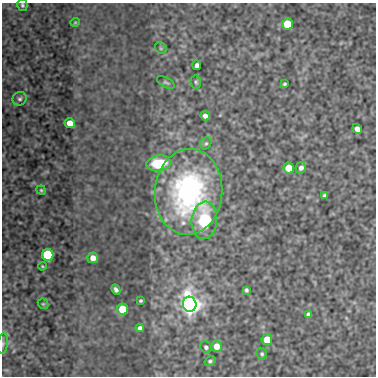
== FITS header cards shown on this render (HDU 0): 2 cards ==
NAXIS1  =                  374
NAXIS2  =                  374

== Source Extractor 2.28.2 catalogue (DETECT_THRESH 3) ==
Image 374 x 374 px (HDU 0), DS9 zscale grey, 1 PNG px = 1 image px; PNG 378 x 378 px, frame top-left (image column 1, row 374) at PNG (2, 3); each listed source drawn as its Kron ellipse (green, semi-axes under 4 px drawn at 4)
Background 72.5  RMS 0.44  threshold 1.32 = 3 sigma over >= 5 px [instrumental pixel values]
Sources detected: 37; all 37 listed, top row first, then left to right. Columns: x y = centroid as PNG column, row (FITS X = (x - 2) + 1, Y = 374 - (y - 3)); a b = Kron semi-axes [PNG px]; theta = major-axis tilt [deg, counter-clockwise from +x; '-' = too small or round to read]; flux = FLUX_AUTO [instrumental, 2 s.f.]
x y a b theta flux
22 5 6 5 - 56
75 22 5 4 - 31
288 24 5 5 - 970
161 48 6 5 - 48
197 65 5 3 - 85
166 82 9 5 -28 61
196 82 6 5 - 54
284 84 4 3 - 45
20 99 7 6 - 80
205 116 5 4 - 120
70 123 5 5 - 320
357 129 5 4 - 190
206 143 6 5 - 50
159 163 12 8 7 1200
289 168 5 5 - 540
301 168 6 5 - 110
41 190 4 4 - 41
189 192 43 34 86 7100
324 195 4 3 - 53
204 220 19 13 84 1300
48 255 6 5 - 3500
93 258 5 5 - 250
42 266 4 3 - 31
116 290 5 4 - 74
246 290 4 4 - 59
141 301 3 3 - 38
43 304 6 4 -42 39
190 304 7 6 - 26000
123 309 5 5 - 1100
308 314 4 4 - 68
140 328 4 4 - 86
267 340 5 5 - 550
3 344 10 5 81 79
216 346 6 5 - 340
206 347 6 5 - 73
262 354 6 5 - 53
210 361 6 4 34 56
At the frame edge (FLAGS 8, measured only in part): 2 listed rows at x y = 22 5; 3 344